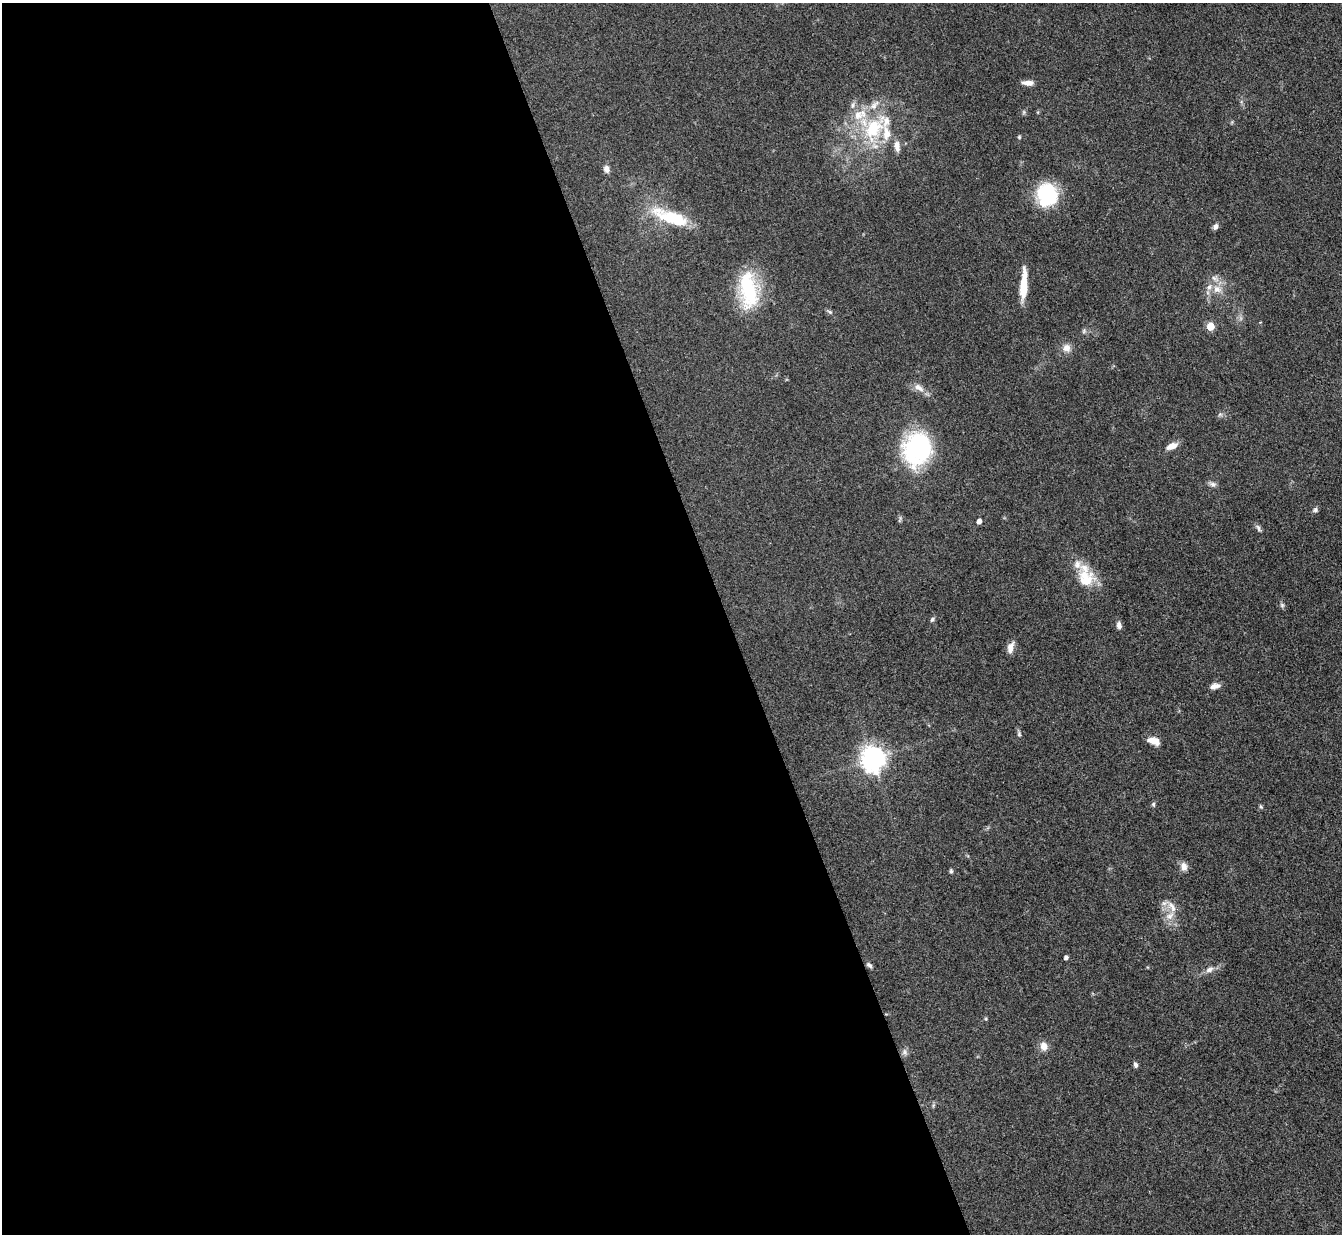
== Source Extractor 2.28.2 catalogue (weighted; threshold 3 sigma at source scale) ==
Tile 9 of 4 x 4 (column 1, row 3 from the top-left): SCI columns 1-1340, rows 1506-2737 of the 5362 x 5347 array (HDU 1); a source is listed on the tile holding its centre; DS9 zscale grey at full resolution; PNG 1344 x 1236 px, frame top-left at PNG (2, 3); no overlay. Shown black and unused: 54% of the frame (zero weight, under 3 of 4 exposures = <1% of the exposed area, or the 3 px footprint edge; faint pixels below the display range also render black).
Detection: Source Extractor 2.28.2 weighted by HDU 2 'WHT'; one run over the whole footprint, this tile lists its part. Background 0.0547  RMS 0.005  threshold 0.0226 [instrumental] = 3 sigma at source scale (4.5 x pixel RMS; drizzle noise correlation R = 1.50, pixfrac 1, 0.05/0.05 arcsec/px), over >= 5 px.
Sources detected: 55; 2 inside a brighter object's white glare — not listed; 7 inside a brighter listed object's ellipse — not listed separately; the other 46 listed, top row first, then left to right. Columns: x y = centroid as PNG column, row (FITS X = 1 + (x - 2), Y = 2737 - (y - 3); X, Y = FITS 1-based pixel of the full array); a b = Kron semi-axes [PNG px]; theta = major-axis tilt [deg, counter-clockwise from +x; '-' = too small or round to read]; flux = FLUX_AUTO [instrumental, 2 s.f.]
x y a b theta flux
1028 83 13 5 -5 3.2
853 105 11 4 85 1.5
1024 112 6 4 72 0.74
873 129 40 23 55 35
1019 137 5 5 - 0.61
897 146 14 7 -81 3.6
606 169 9 7 -65 2.4
1047 195 27 21 86 32
673 217 52 16 -17 24
1215 227 8 6 52 1.6
1215 278 13 7 -32 2.8
1023 285 31 7 86 13
1217 289 13 10 -17 4.9
748 290 45 19 -84 36
830 312 8 4 -35 0.96
1210 326 5 5 - 11
1084 331 6 5 - 0.9
1067 348 11 10 - 3.6
919 388 15 8 -33 3.8
1220 414 6 6 - 1.1
1172 446 14 7 23 4.3
917 449 37 30 75 57
1212 484 10 7 -10 1.7
1315 510 7 6 - 1.2
979 521 5 4 - 2.6
1258 528 11 5 -60 1.4
1086 577 30 20 -75 15
1282 605 6 6 - 0.98
932 620 6 5 - 1
1119 625 9 6 -80 1.9
1011 647 14 7 71 3.5
1215 686 12 6 16 2.9
1019 734 7 5 -90 0.98
1153 741 13 7 -18 5.8
873 759 8 8 - 450
1153 804 7 5 -89 0.82
1261 807 6 4 -73 0.79
1184 866 10 8 -73 3.2
951 871 5 4 - 1.1
1172 907 20 8 -59 4.9
1066 958 4 4 - 1.8
869 965 8 5 -43 1.4
1210 969 13 7 33 2.7
1044 1046 10 8 -77 4
905 1052 10 5 -79 1.6
1135 1065 6 5 - 1.4